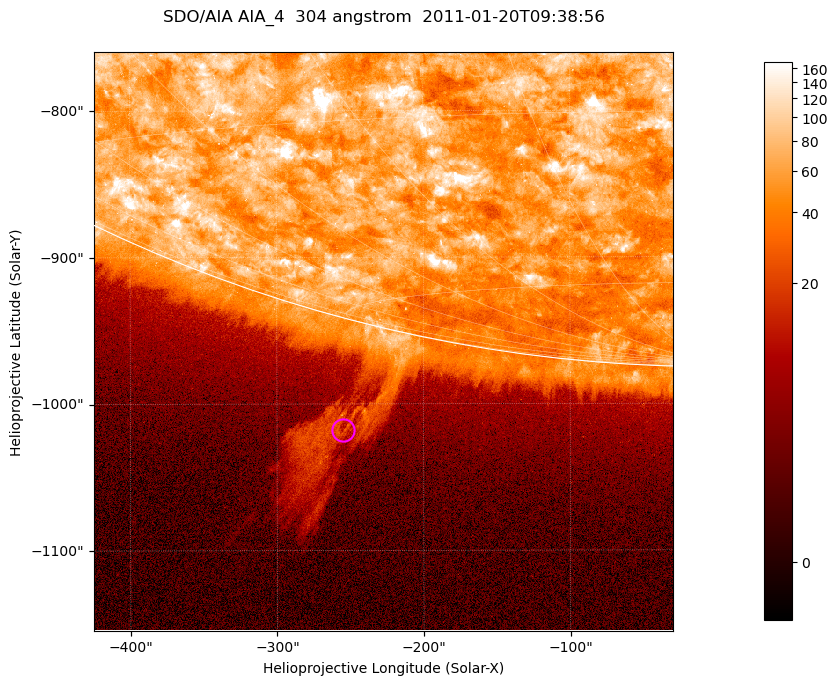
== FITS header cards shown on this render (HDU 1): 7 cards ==
TELESCOP= 'SDO/AIA '           / For AIA: SDO/AIA
INSTRUME= 'AIA_4   '           / For AIA: AIA_ATA1, AIA_ATA2, AIA_ATA3 or AIA_AT
WAVELNTH=                  304 / [angstrom] Wavelength
WAVEUNIT= 'angstrom'           / Wavelength unit: angstrom
DATE-OBS= '2011-01-20T09:38:56.123' / [ISO] Date when observation started; ISO 8
CTYPE1  = 'HPLN-TAN'           / CTYPE1; Typically HPLN
CTYPE2  = 'HPLT-TAN'           / CTYPE2; Typically HPLT

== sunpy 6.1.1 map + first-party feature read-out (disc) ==
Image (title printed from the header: SDO/AIA AIA_4  304 angstrom  2011-01-20T09:38:56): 658 x 658 px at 0.6 arcsec/px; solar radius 975 arcsec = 1625 px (partial field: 2.4% of the solar disc is inside the frame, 46% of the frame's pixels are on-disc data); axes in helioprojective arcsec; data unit not stated in the header (colour bar unlabelled)
Orientation: roll -0.132 deg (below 1 deg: not rotated)
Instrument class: DISC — disc imager (sunpy class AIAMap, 304 A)
Bright regions (active regions / flare kernels): reference = the on-disc median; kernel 5 px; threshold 5 sigma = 114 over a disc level ~60.4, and >= 1.15x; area >= 432 px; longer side >= 8 px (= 4.8 arcsec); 0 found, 0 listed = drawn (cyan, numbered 1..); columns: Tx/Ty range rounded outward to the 2 arcsec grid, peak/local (2 s.f.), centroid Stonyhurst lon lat
Off-limb structures (1.02-1.3 R_sun): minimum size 216 px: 2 found; the strongest spans PA ~165..170 deg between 1.02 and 1.16 R_sun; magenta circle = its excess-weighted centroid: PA ~165 deg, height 1.08 R_sun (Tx ~-256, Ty ~-1018 arcsec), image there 3.8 x the reference